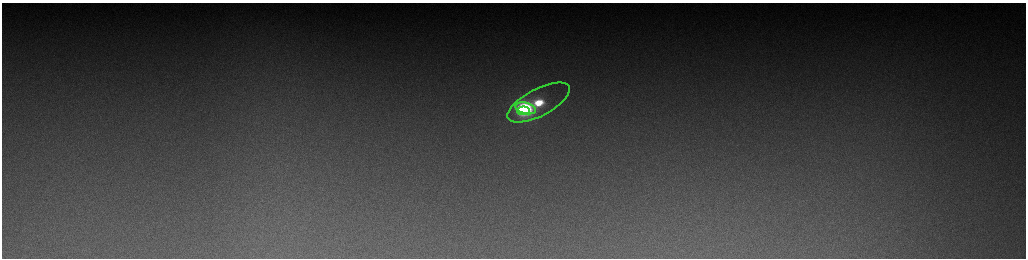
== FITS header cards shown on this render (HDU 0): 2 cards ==
NAXIS1  =                 2048 /fastest changing axis
NAXIS2  =                  512 /next to fastest changing axis

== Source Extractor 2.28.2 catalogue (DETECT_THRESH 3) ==
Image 2048 x 512 px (HDU 0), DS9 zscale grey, zoomed out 1/2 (1 PNG px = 2 x 2 image px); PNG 1028 x 260 px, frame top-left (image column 1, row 511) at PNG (2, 3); each listed source drawn as its Kron ellipse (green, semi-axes under 4 px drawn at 4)
Background 166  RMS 2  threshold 6.09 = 3 sigma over >= 5 px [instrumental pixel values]
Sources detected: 4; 1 cannot appear on this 1/2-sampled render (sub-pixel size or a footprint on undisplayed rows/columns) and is neither listed nor drawn; the other 3 listed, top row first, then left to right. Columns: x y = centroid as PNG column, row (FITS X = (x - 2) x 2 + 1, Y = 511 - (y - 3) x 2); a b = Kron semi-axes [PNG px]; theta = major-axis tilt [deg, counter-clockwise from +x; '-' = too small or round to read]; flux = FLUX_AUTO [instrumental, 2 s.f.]
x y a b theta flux
539 103 34 13 27 28000
526 108 10 5 -16 56000
523 111 6 4 6 25000
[1 sub-pixel or undisplayed-footprint detection neither listed nor drawn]